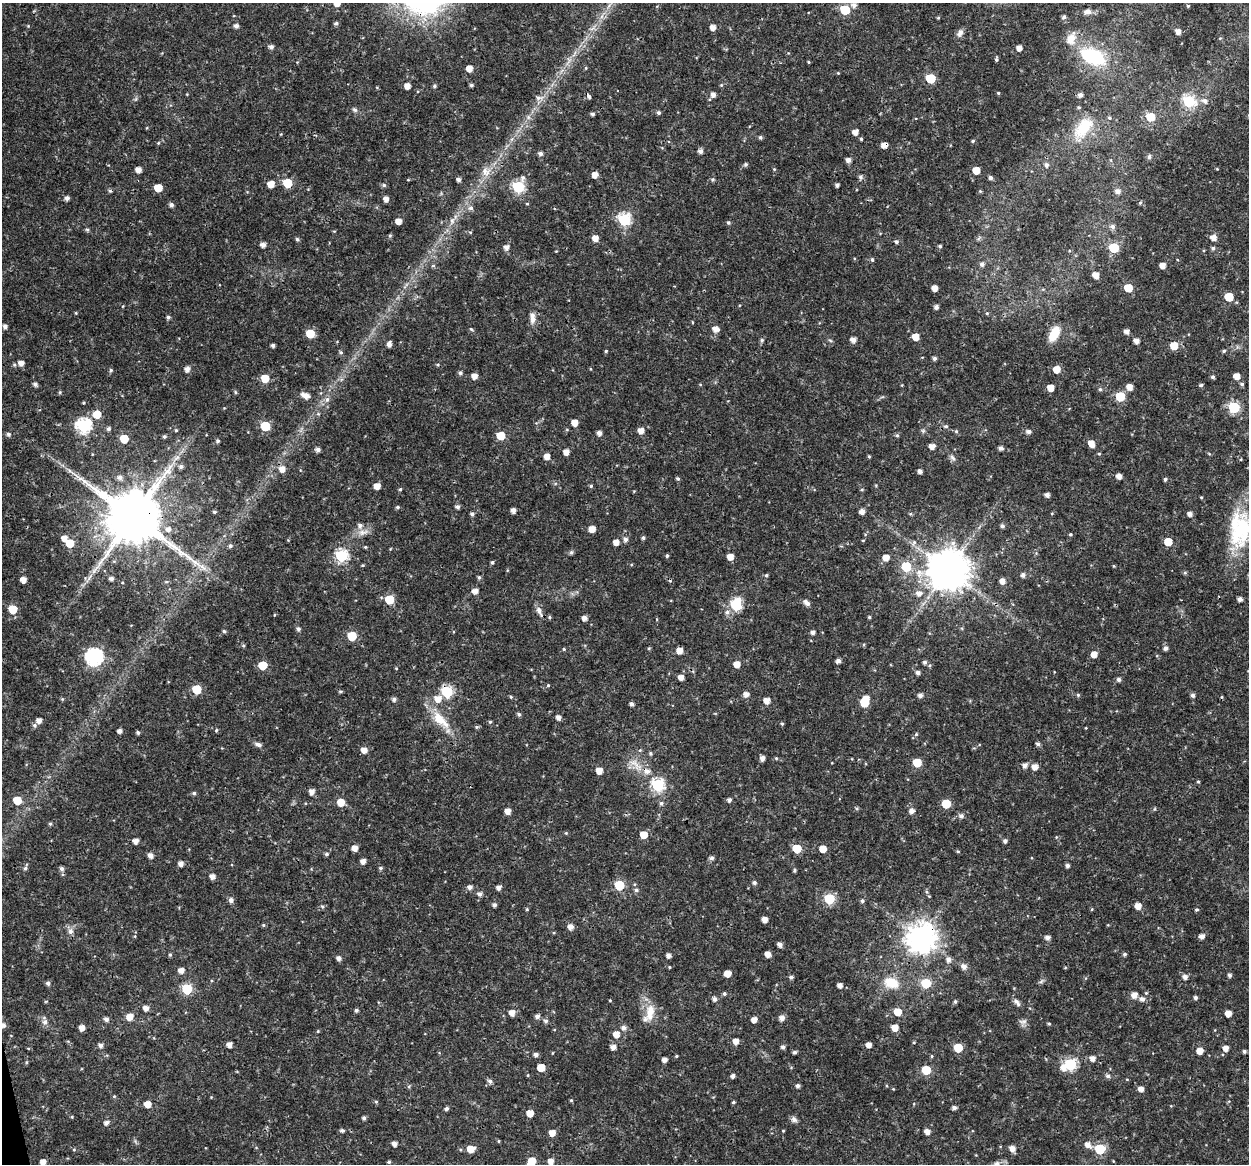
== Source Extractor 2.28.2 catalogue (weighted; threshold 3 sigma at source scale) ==
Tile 7 of 4 x 4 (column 3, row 2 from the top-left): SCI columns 2496-3742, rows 2365-3526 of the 4992 x 4776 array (HDU 1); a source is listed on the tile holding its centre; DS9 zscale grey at full resolution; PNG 1251 x 1166 px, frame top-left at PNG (2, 3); no overlay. Shown black and unused: <1% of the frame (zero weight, under 3 of 4 exposures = <1% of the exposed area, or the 3 px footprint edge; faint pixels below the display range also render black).
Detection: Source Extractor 2.28.2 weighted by HDU 2 'WHT'; one run over the whole footprint, this tile lists its part. Background 0.0239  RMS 0.0019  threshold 0.00876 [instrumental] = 3 sigma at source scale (4.5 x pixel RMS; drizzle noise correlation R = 1.50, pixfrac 1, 0.0396/0.0396 arcsec/px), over >= 5 px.
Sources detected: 471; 1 inside a brighter object's white glare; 1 cosmic-ray / hot-pixel residue — not listed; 6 inside a brighter listed object's ellipse — not listed separately; the other 463 listed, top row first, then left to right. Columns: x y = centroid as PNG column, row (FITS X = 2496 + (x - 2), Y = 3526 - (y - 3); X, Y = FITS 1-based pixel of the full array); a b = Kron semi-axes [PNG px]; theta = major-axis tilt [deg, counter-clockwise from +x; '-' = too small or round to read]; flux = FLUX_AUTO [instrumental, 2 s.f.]
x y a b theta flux
337 3 5 5 - 1.9
429 3 9 9 - 16
854 5 7 6 - 0.78
1188 6 4 4 - 0.21
845 10 6 5 - 10
1087 12 11 7 0 0.94
1064 17 5 5 - 0.5
938 18 4 4 - 0.19
336 23 6 4 24 0.41
236 26 5 4 - 0.74
713 27 5 5 - 1.3
1178 31 5 4 - 1.2
960 33 11 7 65 0.81
1071 39 18 12 66 2.4
271 47 5 5 - 0.68
1019 48 4 4 - 1.2
1093 56 21 12 -22 16
996 59 4 4 - 0.33
808 62 4 3 - 0.21
469 68 5 5 - 1.9
586 68 4 4 - 0.2
838 73 4 4 - 0.15
930 78 6 5 - 9
471 85 4 4 - 0.37
721 85 5 5 - 0.23
407 86 5 4 - 1.5
434 86 5 4 - 0.32
998 93 4 4 - 0.2
713 95 5 5 - 0.9
1081 95 5 5 - 0.66
588 96 4 3 - 0.83
538 98 7 7 - 0.82
1189 101 6 6 - 19
1205 101 8 7 - 0.88
355 110 7 6 - 0.44
658 113 5 4 - 0.42
592 114 4 4 - 0.44
1150 117 6 5 - 5.6
1084 128 33 21 49 7.2
855 132 5 5 - 1.3
760 137 5 4 - 0.37
861 139 4 3 - 0.26
973 141 5 4 - 0.27
158 143 5 4 - 0.22
884 145 5 4 - 1.5
700 151 5 5 - 0.78
540 153 5 5 - 0.54
1149 157 7 5 74 0.38
848 160 5 5 - 0.84
745 164 5 5 - 0.36
1046 165 6 5 - 0.58
774 169 4 3 - 0.19
138 170 5 4 - 1.4
976 170 5 5 - 2.7
486 172 14 12 -65 1.9
595 175 5 5 - 1.5
860 177 6 5 - 0.48
990 178 5 4 - 0.47
713 179 6 5 - 0.29
408 180 5 3 - 0.15
459 180 4 4 - 0.62
287 183 6 5 - 7.3
271 184 5 5 - 2.3
384 185 6 4 13 0.41
837 185 4 4 - 0.54
518 187 7 6 - 21
158 188 5 5 - 4.1
110 191 5 5 - 0.3
980 191 4 4 - 0.17
1118 191 7 6 - 0.83
67 198 4 4 - 0.73
386 199 5 4 - 1.1
1140 203 5 4 - 0.26
527 204 5 3 - 0.18
171 205 5 4 - 0.62
471 208 7 6 - 0.63
624 220 6 6 - 23
398 221 5 4 - 1.5
452 221 11 6 83 0.9
728 222 5 4 - 0.31
1112 227 6 6 - 0.68
87 230 6 5 - 0.31
470 232 5 3 - 0.19
390 236 6 4 68 0.29
1213 237 6 5 - 1.3
595 238 5 5 - 1.7
297 239 5 4 - 0.35
896 242 5 5 - 0.42
263 245 5 4 - 0.96
940 246 4 3 - 0.32
506 247 6 6 - 0.88
1114 248 6 5 - 11
1213 248 5 5 - 0.42
872 260 5 4 - 0.34
982 264 6 6 - 0.53
1162 265 5 4 - 1.5
433 266 6 4 -16 0.26
1095 275 5 5 - 1.8
934 288 5 5 - 1.6
1128 288 5 5 - 5.2
1229 297 6 5 - 6.1
123 306 4 3 - 0.15
936 307 5 4 - 0.62
76 313 5 3 - 0.17
987 313 5 4 - 0.24
168 317 5 4 - 0.41
532 317 15 7 -86 1.4
5 326 4 4 - 0.61
471 329 5 4 - 0.25
715 329 6 5 - 1.4
1126 331 5 5 - 0.82
310 334 6 5 - 5.6
1054 334 17 9 63 3.5
915 337 5 5 - 2.3
762 340 5 4 - 0.33
830 340 6 4 -20 0.25
853 340 5 5 - 1.1
1136 341 5 4 - 1.2
389 344 5 4 - 0.86
273 345 4 3 - 0.54
1174 346 5 5 - 3.7
606 351 4 3 - 0.23
1224 351 5 4 - 0.29
341 352 5 4 - 0.29
934 358 4 4 - 0.53
21 363 6 5 - 1.2
187 369 6 5 - 1
1056 369 5 5 - 2.5
111 370 5 5 - 0.3
460 373 5 4 - 0.45
474 376 5 5 - 1.4
1236 376 5 5 - 1.8
1213 377 4 4 - 0.4
265 378 5 5 - 4.3
35 384 5 4 - 0.58
700 384 5 3 - 0.15
1242 384 5 4 - 0.38
1201 385 5 4 - 0.29
1129 387 5 5 - 1.6
1050 388 5 5 - 2.3
1100 389 5 4 - 0.32
60 392 6 4 73 0.21
235 392 5 4 - 0.28
306 396 7 6 - 1.2
1120 396 6 5 - 8.1
327 400 8 6 73 0.7
1234 407 6 6 - 15
97 414 6 6 - 3.5
575 423 5 5 - 1.8
83 425 7 7 - 36
265 426 6 5 - 9.5
946 426 6 5 - 0.39
108 429 5 5 - 0.53
176 430 4 3 - 0.21
641 431 5 5 - 1.5
923 431 6 5 - 0.34
956 431 5 4 - 0.26
1029 432 5 4 - 0.72
599 433 5 4 - 0.86
8 434 5 5 - 0.49
897 435 5 4 - 0.33
501 436 6 5 - 5
164 437 4 4 - 0.3
124 439 5 5 - 5.8
218 441 4 4 - 0.36
1091 444 7 5 -65 1.8
932 446 5 5 - 1.2
1000 448 5 4 - 0.62
318 450 5 4 - 0.72
566 452 5 5 - 1.4
1099 454 4 4 - 0.21
547 456 5 5 - 1.5
869 456 4 4 - 0.21
953 458 11 5 -53 0.61
181 467 6 5 - 0.53
282 469 6 6 - 1.5
70 471 11 4 -45 0.82
920 471 4 4 - 0.79
1119 476 5 4 - 1.3
120 477 7 6 - 0.79
678 479 4 4 - 0.34
1165 479 5 4 - 0.34
377 486 5 5 - 1.7
591 486 5 4 - 0.3
400 489 4 4 - 0.29
862 490 5 3 - 0.22
1047 495 5 4 - 0.72
397 507 5 4 - 0.32
457 507 5 5 - 0.54
513 510 4 4 - 0.9
214 512 5 4 - 0.28
862 512 5 5 - 1.1
472 514 5 4 - 0.47
1190 514 5 4 - 0.92
133 517 16 14 -19 1500
1002 526 5 5 - 0.47
1241 528 50 28 86 15
168 529 7 7 - 1.1
592 529 5 5 - 2.1
363 532 17 7 13 1.4
1070 534 4 4 - 0.26
64 538 5 5 - 1.3
643 538 5 4 - 0.34
625 539 6 5 - 0.76
863 540 5 3 - 0.15
616 542 5 5 - 1.5
914 542 10 6 68 0.64
1168 542 5 5 - 4
70 543 6 5 - 4.4
230 546 5 5 - 0.39
365 547 5 4 - 0.22
571 552 6 5 - 0.34
341 556 6 6 - 24
667 556 5 4 - 0.3
730 557 5 5 - 1.9
886 558 6 5 - 1.8
492 562 4 4 - 0.36
363 565 5 3 - 0.19
906 566 6 6 - 8.8
1114 566 4 4 - 0.17
948 570 11 11 - 640
94 571 10 5 57 0.94
919 572 11 10 - 1.9
1185 573 5 5 - 0.27
766 575 5 4 - 0.32
1023 575 5 5 - 0.71
479 577 5 4 - 0.33
111 578 5 4 - 0.62
23 580 5 4 - 1.5
1002 581 5 5 - 1.2
475 591 6 5 - 1.3
919 593 8 7 - 1.2
389 599 6 5 - 6.2
1240 599 4 4 - 0.68
807 603 9 5 -43 0.89
736 605 7 6 - 18
13 609 6 5 - 5.7
539 611 15 6 -64 1
727 612 7 6 - 0.72
274 615 4 3 - 0.15
549 617 5 4 - 0.25
869 617 4 3 - 0.26
585 618 5 4 - 1
298 629 5 4 - 0.52
224 631 4 4 - 0.29
813 632 4 4 - 0.62
352 636 6 5 - 7.1
243 646 5 5 - 0.25
649 648 5 3 - 0.18
1165 648 5 5 - 0.61
564 649 4 4 - 0.21
679 650 5 5 - 1.7
1094 654 5 5 - 1.8
94 657 7 7 - 57
838 661 5 4 - 0.8
925 662 5 5 - 0.46
737 664 5 5 - 1.9
262 665 6 5 - 5.2
918 673 5 5 - 0.69
681 677 5 5 - 1.2
1119 679 5 5 - 0.57
548 685 4 4 - 0.2
197 689 6 5 - 7.4
447 692 6 6 - 17
746 694 5 5 - 1.1
920 695 5 5 - 0.74
1078 695 5 5 - 0.27
1193 695 5 4 - 0.55
511 697 4 4 - 0.23
62 699 5 3 - 0.21
394 699 5 5 - 0.58
438 699 8 8 - 1.8
767 701 5 5 - 1.7
865 702 8 6 69 7.9
631 704 4 4 - 0.55
519 714 5 4 - 0.43
558 717 5 4 - 0.98
440 720 31 13 -45 4.8
39 721 5 5 - 1.1
490 722 4 4 - 0.29
782 724 4 4 - 0.26
35 725 6 6 - 0.48
476 727 6 5 - 0.3
216 730 5 4 - 0.23
119 731 4 4 - 0.8
138 733 4 4 - 0.39
916 734 5 5 - 0.29
258 744 10 5 -16 0.66
1038 744 5 5 - 0.46
364 750 6 5 - 1.5
640 750 5 4 - 0.24
650 753 5 5 - 0.33
762 758 5 5 - 0.9
776 758 5 4 - 0.22
917 762 5 5 - 7
636 764 23 8 -40 2.5
1025 765 6 5 - 0.8
1035 767 5 5 - 1.5
599 771 5 5 - 2.1
1198 781 4 4 - 0.21
658 785 6 6 - 25
312 792 5 5 - 1.2
194 793 5 5 - 0.37
17 800 5 5 - 4.8
729 800 5 5 - 0.49
341 802 6 5 - 3.2
661 803 6 5 - 0.47
946 804 6 5 - 6.9
857 808 6 4 0 0.27
1154 809 5 3 - 0.19
508 811 5 5 - 1.4
911 811 6 5 - 0.99
961 816 6 6 - 0.72
50 824 4 4 - 0.3
566 833 4 3 - 0.18
644 835 5 5 - 2.9
136 841 5 5 - 1.2
1005 841 5 4 - 0.53
355 848 5 5 - 1.4
797 848 6 5 - 5.6
823 849 5 5 - 2.8
958 851 5 3 - 0.2
326 854 5 4 - 0.41
151 855 5 5 - 1
712 858 5 5 - 0.55
363 861 5 4 - 1
181 863 5 5 - 1
1067 866 4 4 - 0.54
25 868 5 5 - 0.36
380 868 5 4 - 0.37
62 869 5 5 - 0.53
794 870 6 4 83 0.25
62 874 5 4 - 0.27
212 876 5 5 - 1.1
754 883 5 4 - 0.49
619 885 6 6 - 9.5
470 887 6 5 - 0.8
499 887 5 4 - 0.82
636 890 5 5 - 0.41
927 892 6 4 -70 0.3
480 894 6 6 - 0.71
829 899 6 6 - 14
231 900 6 6 - 0.63
862 901 6 5 - 0.38
494 905 5 4 - 0.58
322 906 5 3 - 0.26
1138 906 5 5 - 2.1
527 909 4 4 - 0.22
1092 909 5 3 - 0.17
1196 910 5 4 - 0.28
765 920 5 4 - 1.3
263 925 5 4 - 0.24
571 927 5 5 - 1.2
70 931 7 7 - 0.8
135 936 5 3 - 0.21
1202 936 5 4 - 0.89
921 937 9 9 - 270
1047 937 5 4 - 0.79
780 944 5 4 - 0.81
768 954 5 4 - 1.4
1125 954 5 4 - 0.37
170 955 5 4 - 0.28
668 955 5 4 - 0.75
339 958 5 4 - 0.86
948 960 6 6 - 0.78
964 966 7 6 - 1
669 967 4 3 - 0.16
181 970 5 5 - 1.3
727 973 5 5 - 2.3
1229 975 5 4 - 0.47
791 977 5 4 - 0.5
1185 977 5 5 - 0.87
1041 981 7 4 21 0.35
48 983 5 5 - 0.47
891 983 17 12 -15 4.1
926 983 6 6 - 9.4
840 985 4 4 - 0.97
187 989 6 6 - 12
1146 993 4 4 - 0.19
724 994 5 5 - 0.36
1134 995 6 5 - 1.5
1195 998 4 4 - 0.46
714 999 6 5 - 0.63
1142 999 6 6 - 0.86
610 1000 4 3 - 0.16
955 1002 5 4 - 0.33
1017 1002 12 5 -52 0.72
146 1008 5 5 - 1.2
356 1010 5 4 - 0.44
897 1012 6 5 - 3.5
512 1013 5 5 - 1.5
650 1013 26 12 82 3.3
1228 1013 5 5 - 1.9
537 1016 5 5 - 0.72
130 1017 6 6 - 1.9
782 1018 6 5 - 1
106 1019 5 5 - 0.66
754 1020 5 5 - 1.3
546 1021 6 5 - 0.49
1023 1021 11 7 7 0.72
45 1022 9 7 75 0.79
2 1024 13 6 -37 1
1049 1024 4 4 - 0.23
82 1028 5 5 - 1.4
624 1028 6 6 - 0.75
895 1028 5 5 - 2
318 1031 5 3 - 0.18
616 1034 5 5 - 2
736 1041 5 5 - 1.5
101 1045 5 5 - 0.66
229 1045 4 4 - 1.1
869 1045 4 4 - 1.2
613 1047 5 5 - 1
783 1047 5 4 - 0.54
28 1048 5 3 - 0.17
958 1048 6 5 - 6.8
1226 1048 5 5 - 1.4
1200 1051 5 5 - 1.8
1244 1051 4 3 - 0.42
794 1052 4 4 - 0.45
536 1055 5 4 - 0.71
676 1056 4 3 - 0.21
932 1056 5 3 - 0.2
1092 1058 5 5 - 1.2
664 1060 4 4 - 0.87
1070 1064 6 6 - 21
541 1067 5 5 - 3.2
1064 1067 7 6 - 1.6
926 1070 6 6 - 4.8
528 1075 4 4 - 0.19
733 1076 5 4 - 0.59
1108 1076 6 5 - 0.53
490 1081 6 5 - 0.58
798 1086 4 4 - 0.49
1141 1089 5 4 - 1.1
114 1096 5 4 - 0.23
571 1100 4 4 - 0.21
376 1102 5 4 - 0.24
733 1102 4 3 - 0.25
147 1104 5 5 - 1.9
954 1108 5 4 - 0.62
446 1109 5 4 - 0.42
530 1113 5 5 - 2.2
72 1117 4 4 - 0.19
364 1118 4 4 - 0.47
794 1119 9 7 -43 0.65
106 1123 6 5 - 0.67
342 1130 5 4 - 0.4
783 1131 3 3 - 0.16
927 1131 5 4 - 1.2
552 1133 5 5 - 1.9
499 1141 5 3 - 0.18
395 1144 4 4 - 1
1088 1144 8 7 - 1.2
1012 1148 6 5 - 1.5
471 1149 6 5 - 2.8
1100 1149 6 6 - 14
74 1150 5 4 - 0.24
532 1161 5 5 - 3.3
551 1161 5 5 - 1.3
43 1162 5 5 - 1.3
389 1162 4 3 - 0.27
997 1164 8 7 - 0.67
Overlapping masked pixels (flux is a lower limit): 6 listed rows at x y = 884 145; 287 183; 133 517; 447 692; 921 937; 2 1024
Isophote crosses this tile's border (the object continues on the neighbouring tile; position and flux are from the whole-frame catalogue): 5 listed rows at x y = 337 3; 429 3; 2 1024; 43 1162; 997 1164